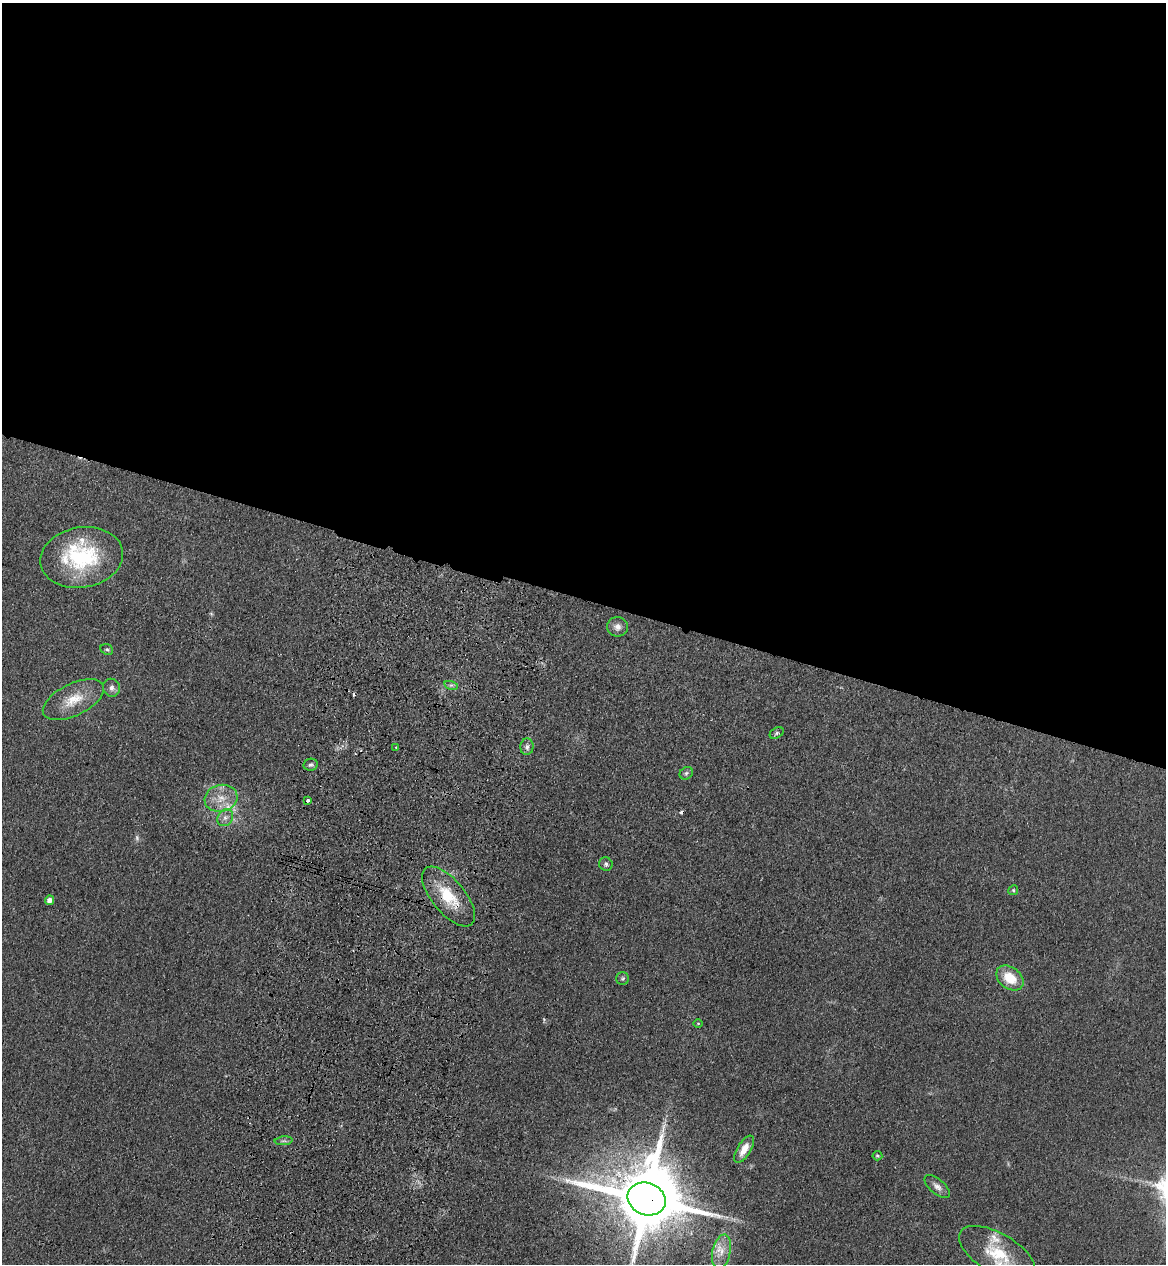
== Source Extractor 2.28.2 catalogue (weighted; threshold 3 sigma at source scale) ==
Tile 3 of 4 x 4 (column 3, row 1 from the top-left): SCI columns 2571-3734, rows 3824-5085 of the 5260 x 5122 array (HDU 1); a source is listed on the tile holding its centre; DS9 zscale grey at full resolution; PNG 1168 x 1266 px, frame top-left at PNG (2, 3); each listed source drawn as its Kron ellipse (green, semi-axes under 4 px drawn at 4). Shown black and unused: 48% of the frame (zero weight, under 3 of 4 exposures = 6% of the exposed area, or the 3 px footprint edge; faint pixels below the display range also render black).
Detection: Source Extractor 2.28.2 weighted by HDU 2 'WHT'; one run over the whole footprint, this tile lists its part. Background 0.0581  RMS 0.007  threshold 0.0313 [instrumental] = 3 sigma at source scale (4.5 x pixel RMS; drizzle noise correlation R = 1.50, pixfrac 1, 0.05/0.05 arcsec/px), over >= 5 px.
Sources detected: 37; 1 too faint to see at this stretch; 1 inside a brighter object's white glare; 2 cosmic-ray / hot-pixel residue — neither listed nor drawn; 5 inside a brighter listed object's ellipse — not listed separately; the other 28 listed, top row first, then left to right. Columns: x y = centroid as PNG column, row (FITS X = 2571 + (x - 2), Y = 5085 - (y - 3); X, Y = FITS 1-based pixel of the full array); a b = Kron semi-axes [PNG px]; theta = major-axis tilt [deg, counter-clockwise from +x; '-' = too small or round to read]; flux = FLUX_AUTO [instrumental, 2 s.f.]
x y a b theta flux
82 557 42 30 9 63
617 627 10 10 - 4
107 649 6 5 - 1.3
451 685 7 4 -17 1.6
112 688 9 8 - 3
73 700 33 16 27 18
777 733 7 5 29 1.3
396 747 3 3 - 0.99
527 747 8 6 85 2.4
310 765 7 6 - 1.6
686 773 7 6 - 1.5
221 798 16 13 14 11
308 801 4 3 - 1.9
225 818 9 7 57 3.3
606 864 7 6 - 1.9
1013 890 5 4 - 0.92
449 896 36 16 -50 26
50 900 4 4 - 4.7
1010 978 15 10 -37 17
623 979 6 6 - 1.4
698 1023 5 3 - 0.58
284 1141 9 3 5 1.5
744 1149 15 6 59 7.6
877 1156 5 4 - 1.1
937 1187 15 7 -41 3.9
647 1199 19 16 -23 7600
721 1252 17 9 78 8.2
997 1254 43 20 -30 32
Overlapping masked pixels (flux is a lower limit): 2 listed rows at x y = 449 896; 647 1199
Isophote crosses this tile's border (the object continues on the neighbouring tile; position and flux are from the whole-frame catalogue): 2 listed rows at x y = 647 1199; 997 1254